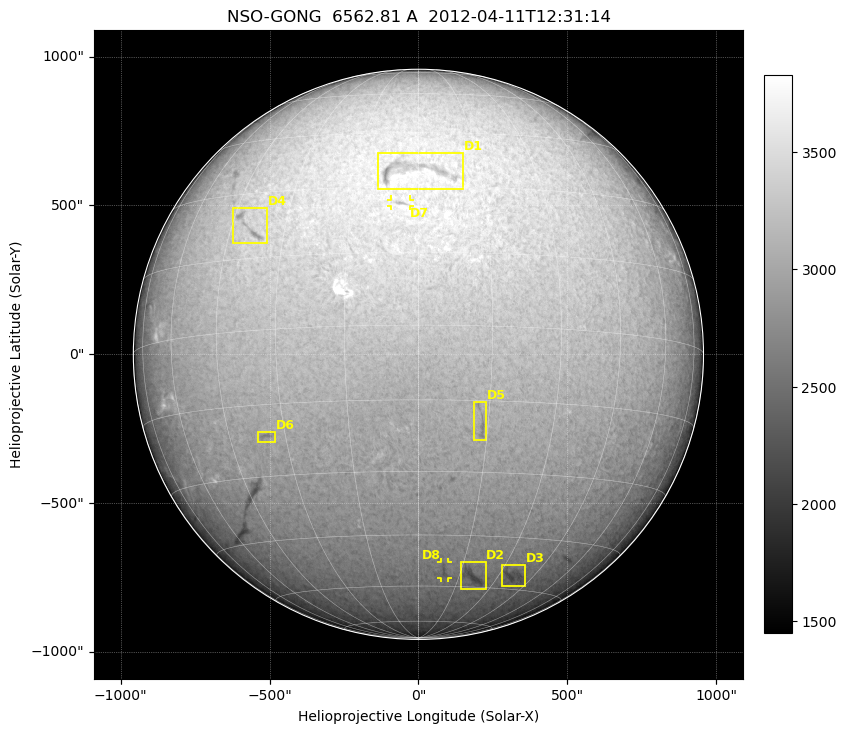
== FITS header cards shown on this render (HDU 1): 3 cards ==
TELESCOP= 'NSO-GONG'           / NSO/GONG Network
WAVELNTH=             6562.808 / [A] exact wavelength of obs
DATE-OBS= '2012-04-11T12:31:14' / Observation start date and time (UTC)

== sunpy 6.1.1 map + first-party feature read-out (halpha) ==
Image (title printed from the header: NSO-GONG  6562.81 A  2012-04-11T12:31:14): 2048 x 2048 px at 1.06 arcsec/px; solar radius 958 arcsec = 900 px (full disc in frame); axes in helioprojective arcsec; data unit not stated in the header (colour bar unlabelled)
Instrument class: HALPHA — H-alpha (6563 A) chromospheric image
Bright regions (plage): reference = the median radial profile (limb darkening/brightening removed); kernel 17 px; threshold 5 sigma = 2065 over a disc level ~3092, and >= 1.075x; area >= 63 px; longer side >= 22 px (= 23 arcsec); searched inside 0.97 R_sun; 0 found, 0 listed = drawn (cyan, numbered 1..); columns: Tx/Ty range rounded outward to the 5 arcsec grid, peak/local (2 s.f.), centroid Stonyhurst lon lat
Dark features (filaments and sunspots): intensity divided by the median radial (limb-darkening) profile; local-median window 148 px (8% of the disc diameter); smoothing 5 px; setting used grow <= 0.95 with closing radius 7 px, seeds <= 0.88 or >= 162 px of the 54-px (= 57 arcsec) line detector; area >= 63 px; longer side >= 22 px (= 23 arcsec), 11 px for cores <= 0.7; searched inside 0.97 R_sun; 8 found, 8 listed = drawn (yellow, D1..; 2 of them under ~29 arcsec drawn as corner ticks so the feature stays visible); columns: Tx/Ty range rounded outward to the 5 arcsec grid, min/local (2 s.f., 1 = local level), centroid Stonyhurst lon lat
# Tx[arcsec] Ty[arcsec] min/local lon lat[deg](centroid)
D1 -140..150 550..680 0.76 -2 +34
D2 140..225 -790..-695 0.83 +20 -57
D3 280..360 -780..-705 0.85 +36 -56
D4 -625..-505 370..495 0.82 -40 +22
D5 185..230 -290..-160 0.87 +14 -20
D6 -540..-480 -295..-260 0.88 -35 -21
D7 -95..-30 495..520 0.85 -4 +26
D8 75..100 -755..-695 0.88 +9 -55
Off-limb: outside the limb everything is below the colour-scale floor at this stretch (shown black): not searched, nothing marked